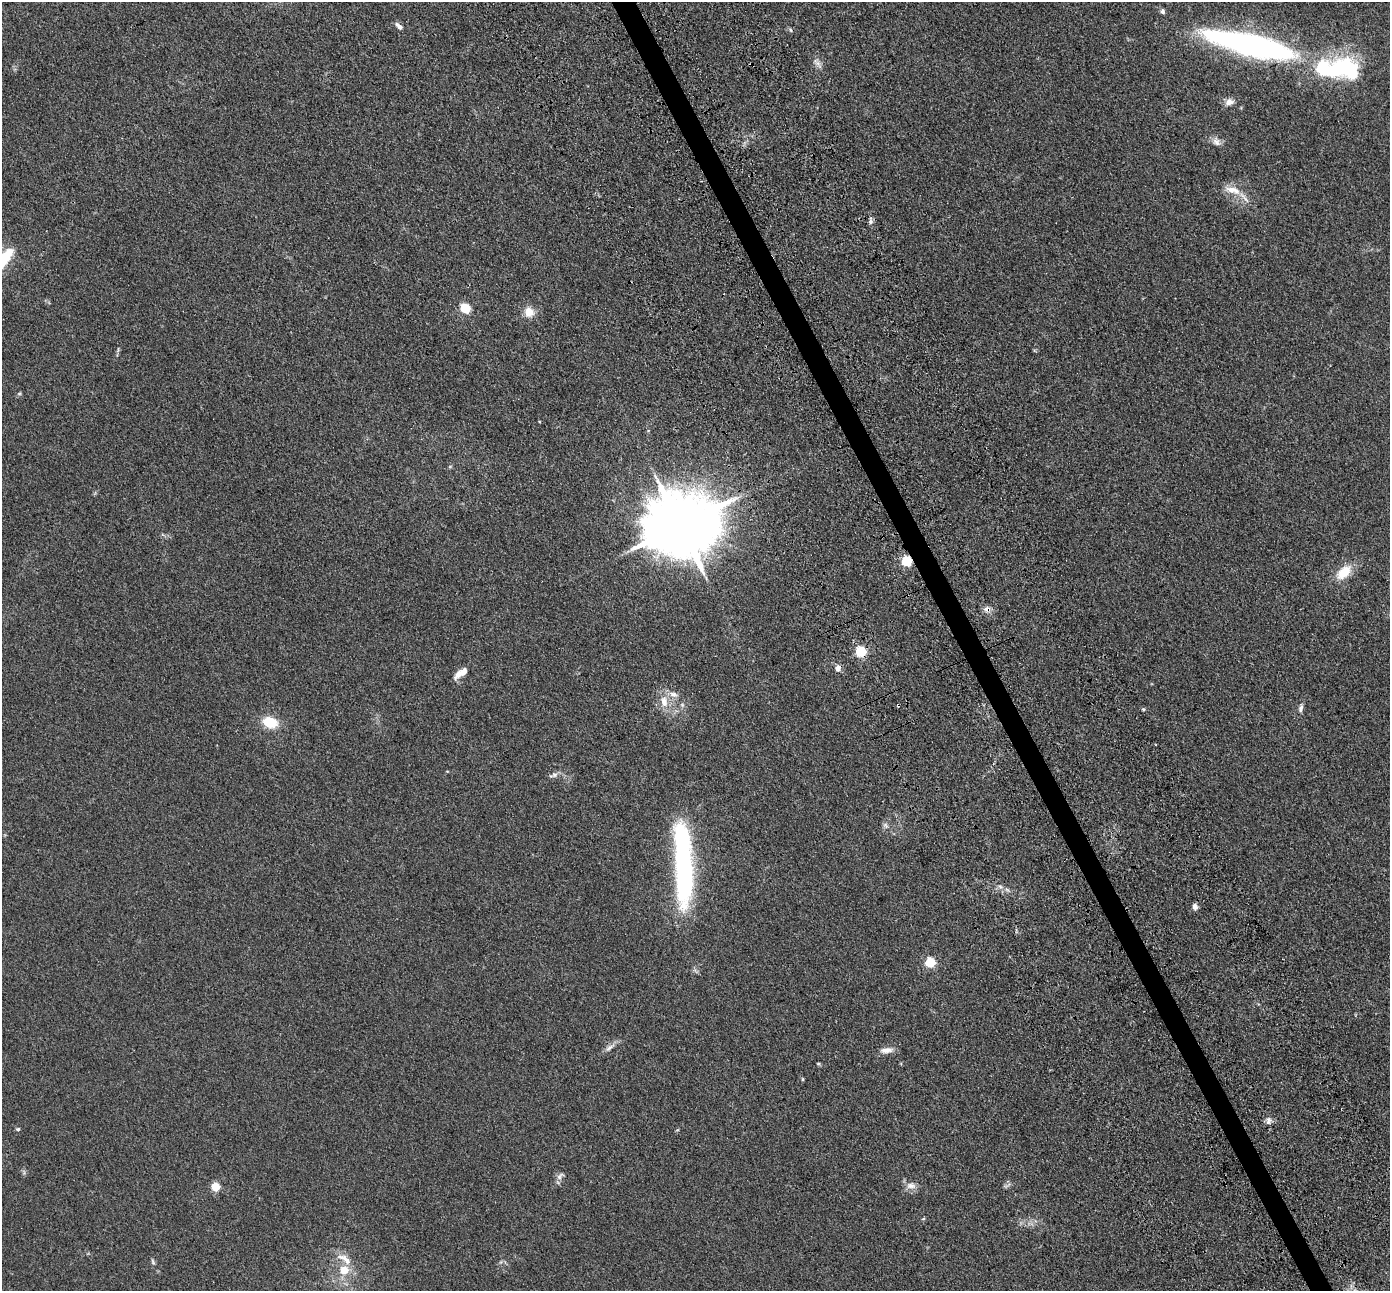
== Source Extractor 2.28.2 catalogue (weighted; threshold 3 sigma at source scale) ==
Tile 6 of 4 x 4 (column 2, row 2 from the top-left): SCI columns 1588-2975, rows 3053-4341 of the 5945 x 5933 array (HDU 1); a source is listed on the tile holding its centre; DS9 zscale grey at full resolution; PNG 1392 x 1293 px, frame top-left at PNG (2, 2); no overlay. Shown black and unused: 2% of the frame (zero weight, under 3 of 4 exposures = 11% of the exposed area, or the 3 px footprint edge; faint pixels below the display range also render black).
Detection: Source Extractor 2.28.2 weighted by HDU 2 'WHT'; one run over the whole footprint, this tile lists its part. Background 0.106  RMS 0.0067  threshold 0.03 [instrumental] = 3 sigma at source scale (4.5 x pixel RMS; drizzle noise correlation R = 1.50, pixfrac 1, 0.05/0.05 arcsec/px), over >= 5 px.
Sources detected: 51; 3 inside a brighter object's white glare — not listed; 3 inside a brighter listed object's ellipse — not listed separately; the other 45 listed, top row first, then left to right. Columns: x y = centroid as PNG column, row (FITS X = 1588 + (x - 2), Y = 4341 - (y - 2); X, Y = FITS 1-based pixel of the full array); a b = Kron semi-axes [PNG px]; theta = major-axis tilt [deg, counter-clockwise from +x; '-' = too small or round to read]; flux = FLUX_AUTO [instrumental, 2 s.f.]
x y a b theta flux
1163 11 6 5 - 1.6
399 26 11 5 -43 2.7
791 30 5 3 - 0.81
1251 45 94 21 -14 210
818 64 15 6 -54 3
1229 102 11 8 20 4
1216 142 12 9 -57 3.4
1231 190 19 10 -18 8
871 221 8 5 84 1.7
2 260 34 13 49 24
465 308 6 5 - 28
529 312 13 11 -68 7.2
19 394 6 4 19 0.82
680 525 21 16 17 6700
907 561 5 5 - 51
1344 572 22 12 44 13
987 609 9 8 - 3.2
861 651 5 5 - 62
838 668 8 6 82 3.3
459 674 15 8 48 5.2
673 694 13 7 -20 4
664 702 15 9 -84 7.6
898 705 3 3 - 2.2
1301 708 11 5 75 2.3
1143 709 5 4 - 0.7
270 722 16 11 -18 15
554 775 14 6 15 2.6
885 825 9 5 -49 1.8
683 858 92 17 -87 130
1000 886 7 4 -20 1.4
1195 906 7 5 -74 2.7
930 963 5 5 - 49
609 1048 16 6 39 3.3
886 1050 18 7 4 4.3
818 1063 6 4 0 0.69
803 1079 5 3 - 0.65
1268 1120 11 6 79 2.4
18 1129 5 4 - 0.86
560 1176 13 6 42 2.5
911 1186 14 8 -4 4.2
215 1187 5 5 - 30
923 1219 6 3 19 0.67
345 1259 25 9 -35 8.1
153 1262 9 5 -75 1.3
344 1270 9 8 - 11
Overlapping masked pixels (flux is a lower limit): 4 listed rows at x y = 907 561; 987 609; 861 651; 898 705
Isophote crosses this tile's border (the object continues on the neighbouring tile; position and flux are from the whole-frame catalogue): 2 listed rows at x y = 1251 45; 2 260